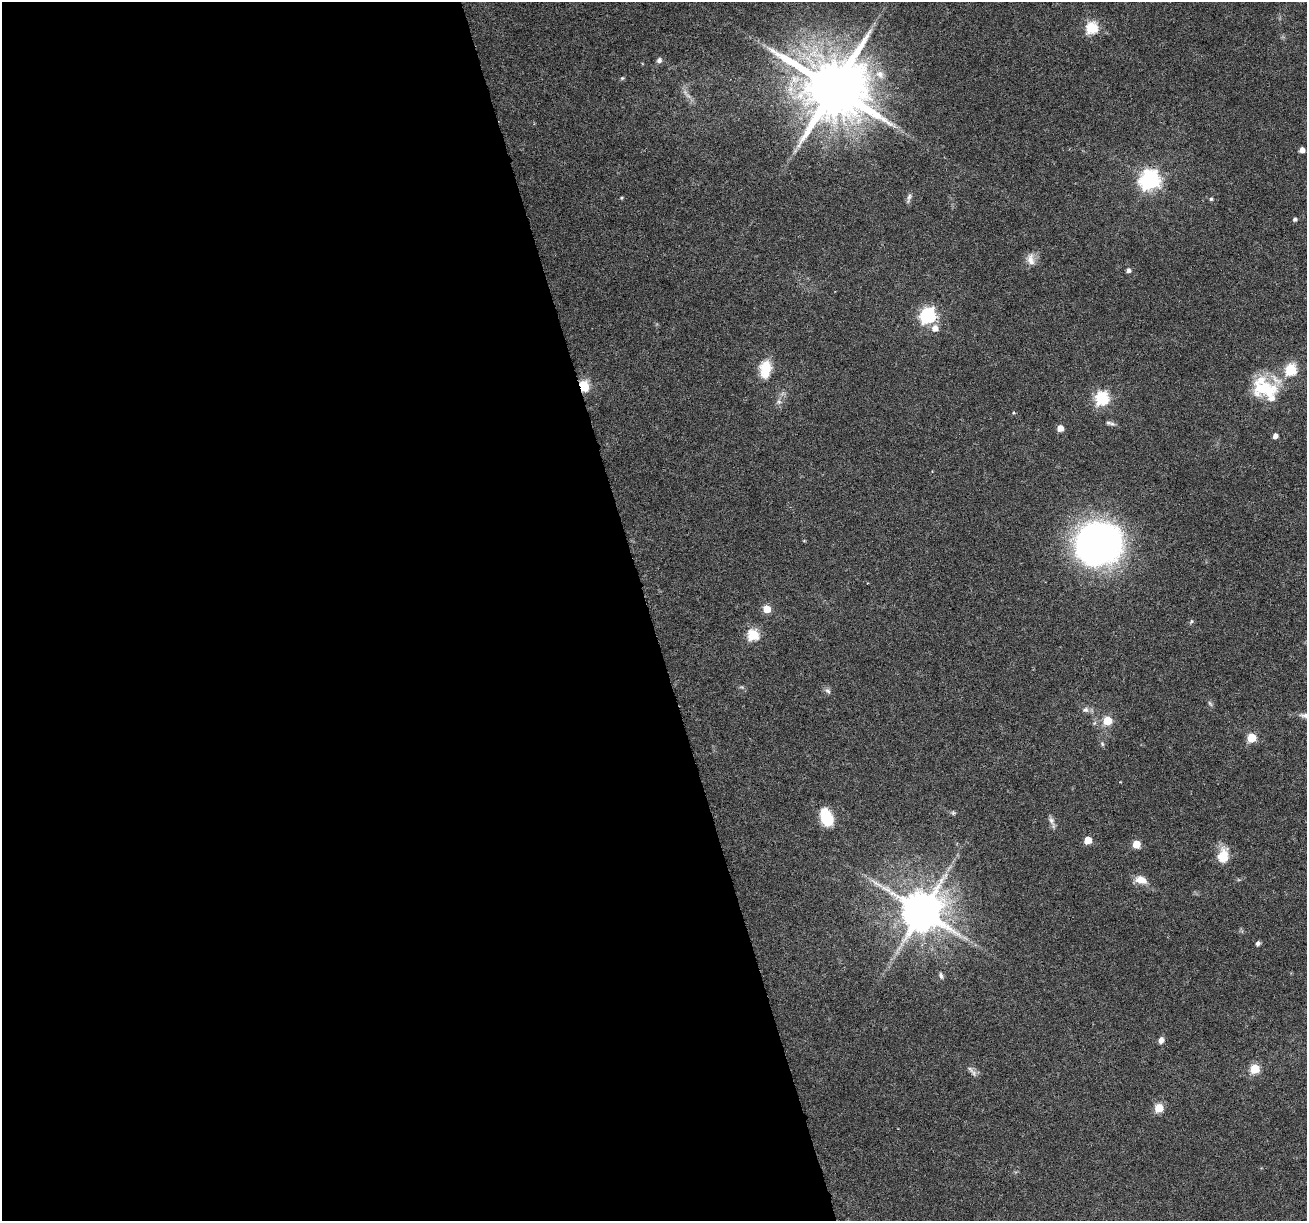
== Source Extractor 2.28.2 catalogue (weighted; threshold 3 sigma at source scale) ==
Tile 9 of 4 x 4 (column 1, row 3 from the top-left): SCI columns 1-1305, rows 1323-2541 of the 5220 x 5030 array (HDU 1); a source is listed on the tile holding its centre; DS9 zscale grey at full resolution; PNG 1309 x 1223 px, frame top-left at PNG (2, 2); no overlay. Shown black and unused: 50% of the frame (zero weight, under 3 of 6 exposures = <1% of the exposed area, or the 3 px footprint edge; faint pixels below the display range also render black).
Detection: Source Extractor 2.28.2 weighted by HDU 2 'WHT'; one run over the whole footprint, this tile lists its part. Background 0.0385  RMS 0.0026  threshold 0.0106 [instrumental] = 3 sigma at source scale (4.09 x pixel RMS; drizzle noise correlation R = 1.36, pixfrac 0.8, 0.0396/0.0396 arcsec/px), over >= 5 px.
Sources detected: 56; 4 too faint to see at this stretch — not listed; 2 inside a brighter listed object's ellipse — not listed separately; the other 50 listed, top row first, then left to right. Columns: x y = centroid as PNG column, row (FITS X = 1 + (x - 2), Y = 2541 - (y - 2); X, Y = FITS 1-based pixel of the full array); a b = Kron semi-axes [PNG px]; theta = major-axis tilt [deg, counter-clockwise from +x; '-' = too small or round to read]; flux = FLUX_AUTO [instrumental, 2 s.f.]
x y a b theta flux
1092 28 6 6 - 27
659 60 7 6 - 0.79
880 74 15 12 -39 3
622 78 6 5 - 0.34
834 88 18 16 -6 2400
1302 150 4 4 - 1.6
1150 180 8 7 - 130
622 198 4 4 - 0.29
909 198 16 5 73 0.86
1211 199 5 5 - 0.42
1295 219 4 4 - 0.56
1031 259 17 10 -82 2.1
1128 270 5 4 - 0.82
928 315 7 6 - 63
935 328 7 6 - 2.3
765 369 20 13 83 5.9
1291 370 6 6 - 24
584 386 5 5 - 24
1264 389 34 20 10 13
1102 398 6 6 - 38
779 402 8 7 - 0.89
1013 413 5 4 - 0.27
1112 424 11 6 -27 0.74
1060 428 5 5 - 3
1275 436 5 4 - 1.3
804 541 5 3 - 0.21
1098 543 45 41 27 98
767 609 5 5 - 5.6
1191 621 7 5 51 0.44
753 635 6 6 - 22
828 691 9 6 -50 0.78
1210 703 9 4 -56 0.49
1085 710 9 8 - 0.95
1306 715 16 6 -7 1.4
1107 721 5 5 - 10
1252 738 5 5 - 11
1102 744 7 5 -69 0.43
953 813 6 5 - 0.41
826 817 17 11 -67 9.4
1051 821 13 7 -66 1.1
1088 840 5 5 - 5.9
1136 844 5 5 - 6.3
1223 855 18 13 78 4.7
1141 880 15 9 -14 2.8
922 911 12 11 - 1000
1258 943 5 4 - 0.84
941 976 9 5 -74 0.61
1161 1040 7 5 76 1.3
1255 1069 5 5 - 14
1159 1108 5 5 - 11
Overlapping masked pixels (flux is a lower limit): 1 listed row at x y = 584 386
Isophote crosses this tile's border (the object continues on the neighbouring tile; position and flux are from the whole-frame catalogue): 1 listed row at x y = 1306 715